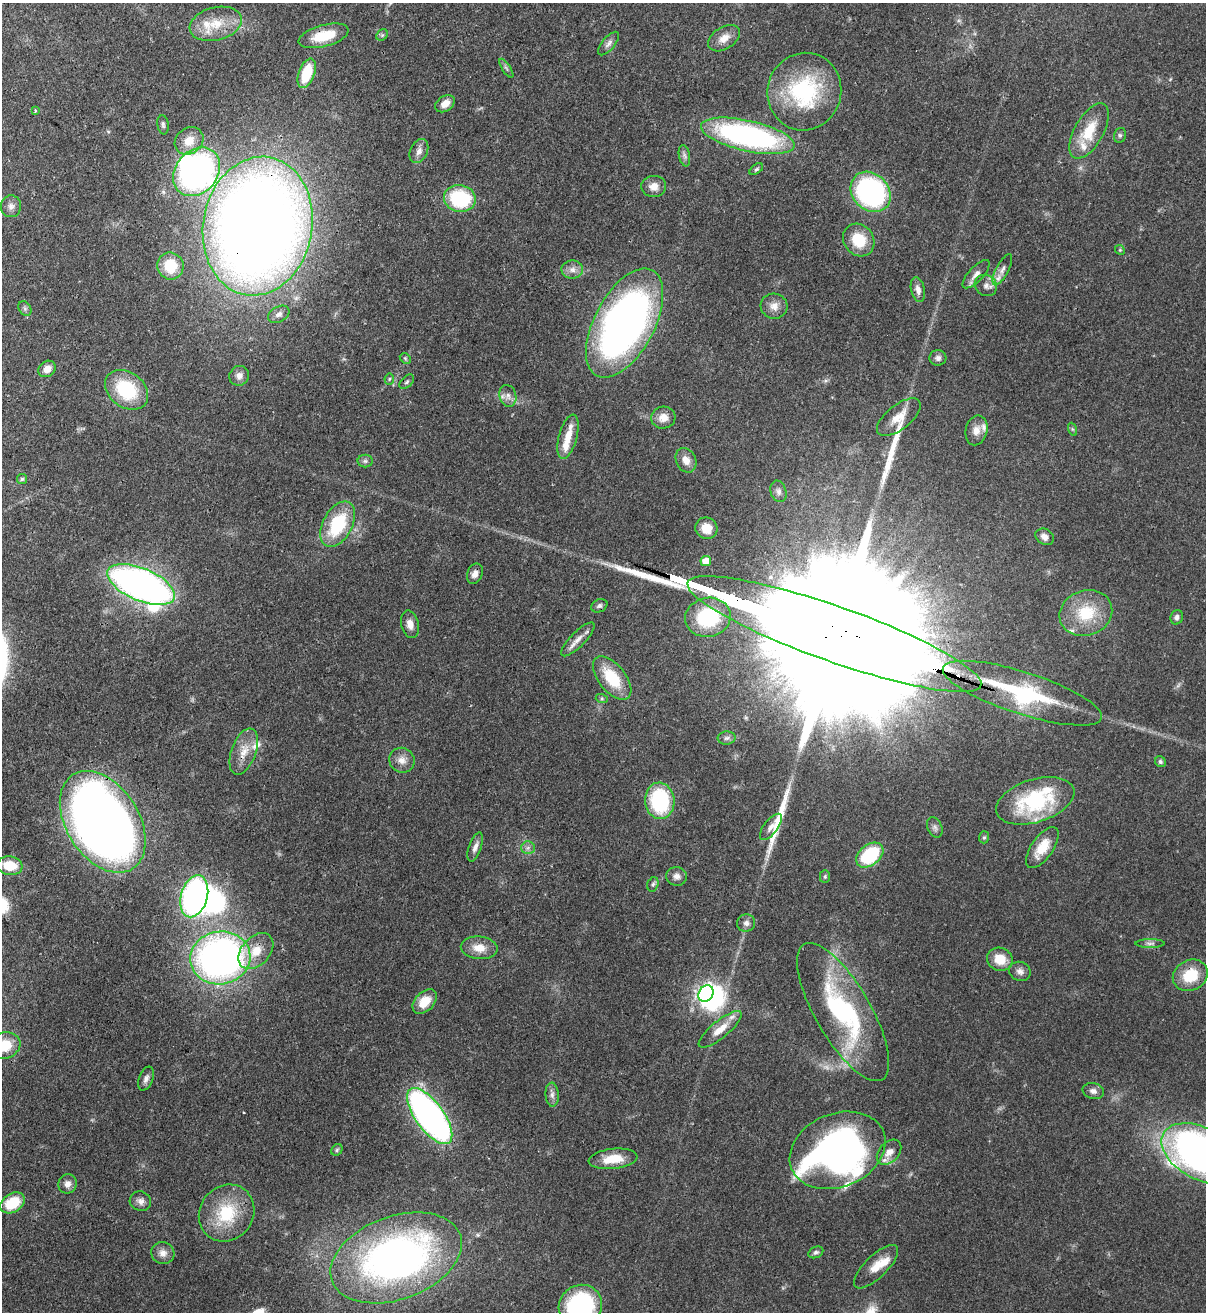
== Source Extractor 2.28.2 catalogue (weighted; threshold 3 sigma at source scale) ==
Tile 11 of 4 x 4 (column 3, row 3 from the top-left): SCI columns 2753-3956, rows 1342-2651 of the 5378 x 5302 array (HDU 1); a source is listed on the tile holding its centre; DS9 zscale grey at full resolution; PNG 1208 x 1314 px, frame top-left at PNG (2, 3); each listed source drawn as its Kron ellipse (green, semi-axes under 4 px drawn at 4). Shown black and unused: <1% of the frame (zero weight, under 3 of 4 exposures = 7% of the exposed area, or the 3 px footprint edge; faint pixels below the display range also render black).
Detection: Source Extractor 2.28.2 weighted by HDU 2 'WHT'; one run over the whole footprint, this tile lists its part. Background 0.0932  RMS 0.0041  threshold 0.0185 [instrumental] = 3 sigma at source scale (4.5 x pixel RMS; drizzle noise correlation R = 1.50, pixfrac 1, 0.05/0.05 arcsec/px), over >= 5 px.
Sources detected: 139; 6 inside a brighter object's white glare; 2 long thin detections or spike segments (spike, bleed or trail) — neither listed nor drawn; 12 inside a brighter listed object's ellipse — not listed separately; the other 119 listed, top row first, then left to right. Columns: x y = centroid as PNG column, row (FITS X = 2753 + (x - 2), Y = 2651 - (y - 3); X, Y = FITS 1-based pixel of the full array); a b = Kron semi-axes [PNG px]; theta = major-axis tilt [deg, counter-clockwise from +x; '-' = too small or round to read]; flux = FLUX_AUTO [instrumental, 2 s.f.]
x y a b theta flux
216 24 27 16 14 11
382 35 6 5 - 0.78
324 36 26 10 15 13
724 38 17 11 33 4.4
609 43 14 6 50 1.9
506 68 11 4 -57 1
307 73 15 8 70 15
804 92 39 37 72 44
445 104 11 7 35 3.7
35 111 3 3 - 0.64
163 125 9 5 -82 1.1
1089 131 31 14 60 14
1120 135 7 6 - 1.1
748 136 48 15 -13 110
189 141 15 13 39 7.3
419 151 12 8 64 2.6
684 156 11 5 -79 1.4
756 169 8 4 37 0.76
197 172 26 21 50 140
654 186 12 10 2 3.9
871 192 22 18 -46 76
460 199 16 13 -11 31
11 206 11 10 - 2.4
258 226 70 54 80 810
859 240 17 15 -53 12
1120 250 5 4 - 0.53
170 266 13 13 - 12
572 270 11 9 -1 2.6
1002 270 17 6 62 2.8
976 274 18 7 47 2.8
986 285 11 10 - 2.5
918 290 12 7 -77 2.5
774 306 13 12 - 3.8
25 308 8 6 -55 1
279 314 11 7 29 2
625 323 59 30 62 220
405 358 6 4 -45 0.75
938 358 8 8 - 1.5
47 369 9 7 38 3.6
239 376 10 9 - 2.3
389 379 5 5 - 0.65
407 382 9 5 45 0.98
126 390 23 17 -36 26
508 396 11 8 -74 2.4
899 417 26 12 38 6.5
663 418 12 11 - 4.2
1072 429 6 4 -71 0.6
976 430 15 10 77 4.1
568 437 23 9 75 6.6
686 460 13 10 -64 3.8
365 461 7 6 - 1.2
22 479 5 5 - 0.61
778 491 11 7 -73 1.9
338 524 24 14 62 26
706 528 11 10 - 6.3
1045 537 10 7 -32 2.6
706 561 5 5 - 5.9
475 574 10 7 66 2.3
141 584 36 16 -23 200
599 606 8 6 26 1.1
1086 613 27 22 21 18
708 617 23 19 12 28
1177 617 7 6 - 1.3
410 624 14 8 -76 3.2
834 634 155 27 -19 72000
578 639 22 7 45 3.6
612 678 26 13 -51 17
1022 693 83 21 -18 48
602 699 6 4 -18 0.65
727 738 9 6 3 1.4
244 752 24 12 70 6.8
402 760 13 12 - 3.7
1160 762 6 5 - 0.89
660 801 18 14 -86 37
1035 801 40 21 17 40
103 822 56 36 -57 480
771 827 15 7 52 2.7
935 827 11 7 -66 1.5
984 837 6 5 - 0.71
475 847 15 6 70 2.3
528 848 7 6 - 1.4
1042 848 24 11 56 9.2
870 855 15 10 39 29
10 866 13 9 -9 10
677 876 10 9 - 2.4
825 877 6 5 - 0.7
653 884 7 5 73 0.96
194 896 21 13 74 110
746 923 9 8 - 1.8
1150 943 15 4 0 1.4
479 948 18 11 -5 6.2
256 951 21 14 47 8.2
220 958 30 26 9 200
1000 959 13 11 -21 8.4
1020 971 11 9 -21 2.2
1190 975 18 15 28 13
706 994 8 7 - 190
425 1002 14 9 45 7.5
843 1012 78 27 -60 64
720 1029 27 8 40 6.8
4 1046 16 13 20 10
146 1079 12 7 69 1.9
1093 1091 11 8 -16 2
552 1095 12 6 -85 1.8
430 1116 33 14 -54 180
337 1150 6 5 - 0.64
838 1150 50 36 23 170
889 1152 14 10 47 4.2
1201 1153 43 26 -28 260
613 1159 24 10 6 8.7
67 1184 10 9 - 2.3
140 1201 11 9 -22 2.2
12 1203 13 9 31 13
227 1213 30 26 52 22
816 1252 8 5 24 1.1
163 1253 12 11 - 2.9
396 1258 68 41 20 200
876 1267 29 11 44 6.6
580 1306 22 20 35 54
Overlapping masked pixels (flux is a lower limit): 8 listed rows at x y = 324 36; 258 226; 1002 270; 834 634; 1022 693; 244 752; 103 822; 1190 975
Isophote crosses this tile's border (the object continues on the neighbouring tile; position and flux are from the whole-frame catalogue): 3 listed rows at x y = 4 1046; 1201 1153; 580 1306